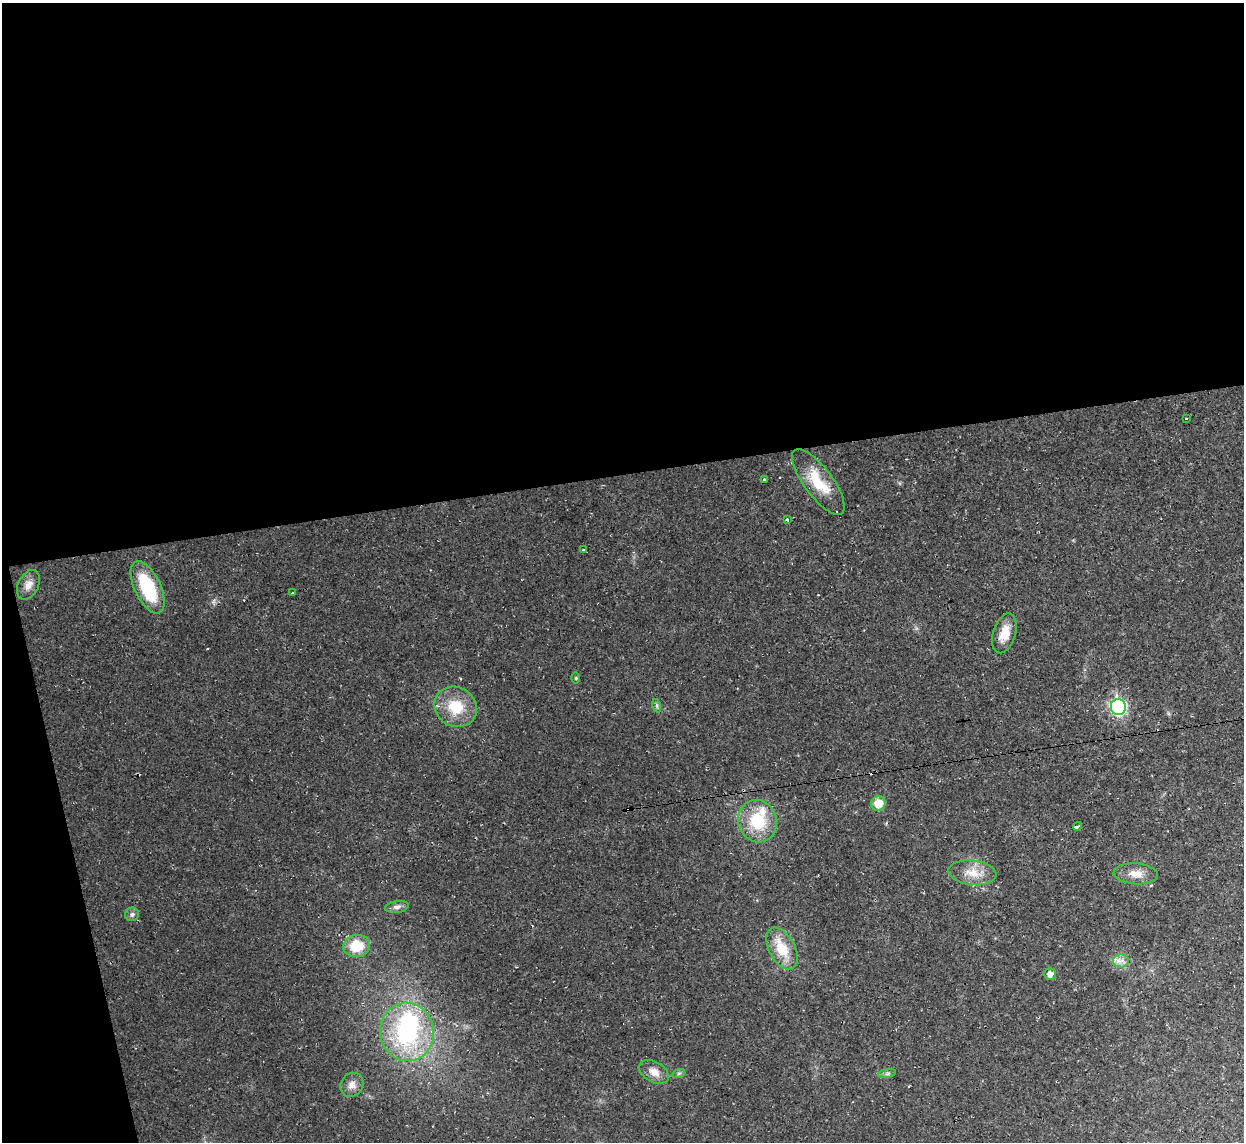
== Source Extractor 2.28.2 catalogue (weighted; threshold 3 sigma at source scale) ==
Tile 1 of 4 x 4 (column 1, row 1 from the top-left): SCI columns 1-1242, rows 3556-4695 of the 4970 x 4948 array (HDU 1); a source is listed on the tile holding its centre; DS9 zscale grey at full resolution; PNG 1246 x 1144 px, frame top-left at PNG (2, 3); each listed source drawn as its Kron ellipse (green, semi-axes under 4 px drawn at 4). Shown black and unused: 44% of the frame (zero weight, under 2 of 3 exposures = <1% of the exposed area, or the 3 px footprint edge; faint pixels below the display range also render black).
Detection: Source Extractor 2.28.2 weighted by HDU 2 'WHT'; one run over the whole footprint, this tile lists its part. Background 0.035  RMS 0.0072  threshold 0.0324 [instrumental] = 3 sigma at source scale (4.5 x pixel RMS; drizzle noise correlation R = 1.50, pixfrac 1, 0.05/0.05 arcsec/px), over >= 5 px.
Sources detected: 37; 1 inside a brighter object's white glare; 6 cosmic-ray / hot-pixel residue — neither listed nor drawn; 1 inside a brighter listed object's ellipse — not listed separately; the other 29 listed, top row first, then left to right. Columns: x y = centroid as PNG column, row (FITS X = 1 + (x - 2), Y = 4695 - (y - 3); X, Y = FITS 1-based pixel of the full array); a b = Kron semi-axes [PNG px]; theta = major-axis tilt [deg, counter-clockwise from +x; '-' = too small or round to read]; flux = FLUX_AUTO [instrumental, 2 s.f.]
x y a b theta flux
1186 419 3 2 - 0.55
764 480 3 2 - 1.3
818 482 39 14 -53 24
787 520 3 3 - 3.6
583 550 3 2 - 0.69
28 585 15 10 63 6.4
148 587 28 13 -64 43
293 593 3 2 - 1.4
1004 633 20 11 73 11
576 678 6 4 90 0.76
657 706 7 4 -72 1.3
456 707 22 19 -33 23
1118 707 8 7 - 130
878 803 7 7 - 11
758 821 21 19 -73 31
1077 826 4 3 - 6.4
972 873 24 12 -6 12
1136 874 22 10 -4 8.2
397 907 12 6 8 2.9
132 914 7 7 - 1.9
357 946 13 11 8 21
782 949 23 13 -62 19
1121 961 8 6 3 3.6
1050 974 6 6 - 4.3
407 1032 29 27 -78 82
654 1072 16 10 -30 6.7
679 1073 6 4 19 1.2
887 1073 9 4 9 1.5
352 1085 12 11 - 5.2